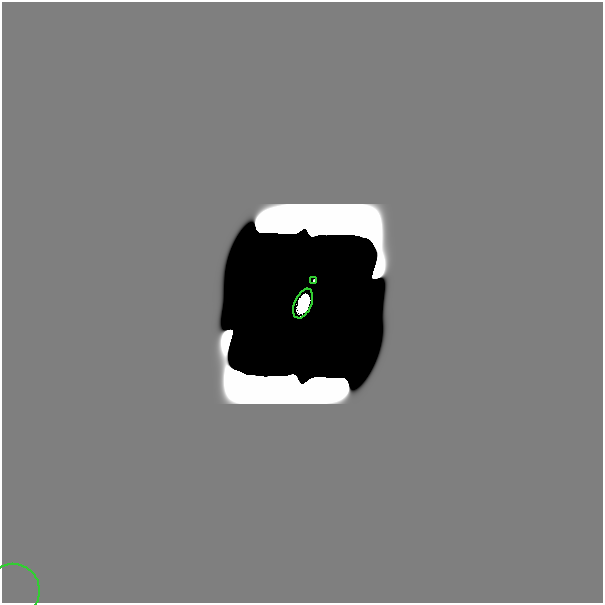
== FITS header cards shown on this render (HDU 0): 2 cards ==
NAXIS1  =                  601
NAXIS2  =                  601

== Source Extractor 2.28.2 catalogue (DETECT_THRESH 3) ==
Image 601 x 601 px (HDU 0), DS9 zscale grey, 1 PNG px = 1 image px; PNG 605 x 605 px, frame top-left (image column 1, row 601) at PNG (2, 2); each listed source drawn as its Kron ellipse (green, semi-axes under 4 px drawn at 4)
Background 0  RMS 1.3e-34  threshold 4.00e-34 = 3 sigma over >= 5 px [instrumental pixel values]
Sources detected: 7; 4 with non-positive FLUX_AUTO (blend fragments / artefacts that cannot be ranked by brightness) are neither listed nor drawn; the other 3 listed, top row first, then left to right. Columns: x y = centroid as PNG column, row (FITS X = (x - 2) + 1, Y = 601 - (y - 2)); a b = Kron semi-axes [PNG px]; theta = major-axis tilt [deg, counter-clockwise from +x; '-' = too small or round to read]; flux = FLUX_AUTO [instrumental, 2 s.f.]
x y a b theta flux
314 280 3 2 - 1.4e-09
303 304 16 8 67 6.9e+00
13 591 27 26 - 7.8e-20
At the frame edge (FLAGS 8, measured only in part): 1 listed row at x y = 13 591
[4 non-positive-flux detections neither listed nor drawn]